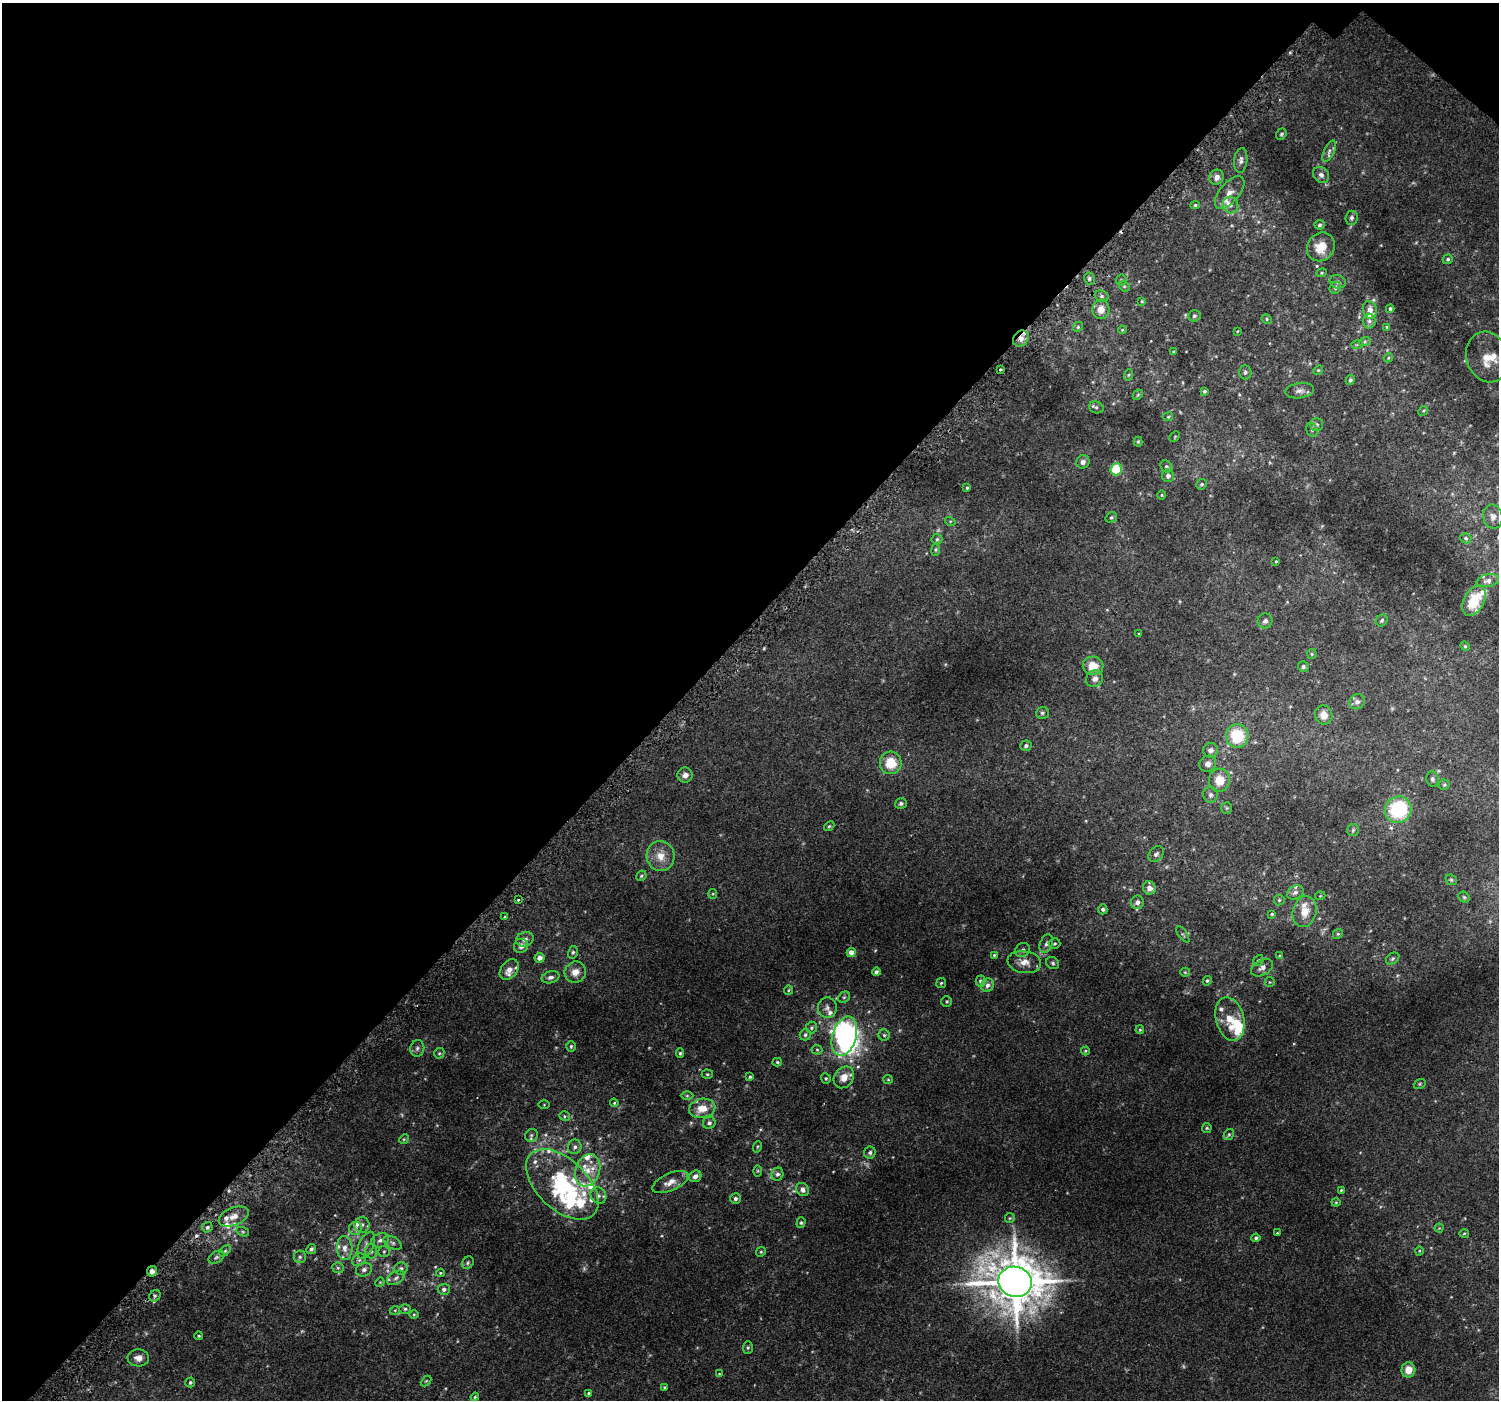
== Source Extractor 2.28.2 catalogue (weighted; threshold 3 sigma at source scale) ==
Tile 2 of 4 x 4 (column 2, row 1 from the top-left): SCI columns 1549-3045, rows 4492-5889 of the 6103 x 6117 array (HDU 1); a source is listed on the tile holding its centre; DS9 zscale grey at full resolution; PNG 1501 x 1402 px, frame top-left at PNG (2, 3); each listed source drawn as its Kron ellipse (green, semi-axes under 4 px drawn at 4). Shown black and unused: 46% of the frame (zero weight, under 2 of 3 exposures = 3% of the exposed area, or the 3 px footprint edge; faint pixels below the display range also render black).
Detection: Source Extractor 2.28.2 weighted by HDU 2 'WHT'; one run over the whole footprint, this tile lists its part. Background 0.017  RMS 0.0079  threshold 0.0354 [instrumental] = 3 sigma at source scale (4.5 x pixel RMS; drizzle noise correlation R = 1.50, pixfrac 1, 0.0396/0.0396 arcsec/px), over >= 5 px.
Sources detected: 274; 5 too faint to see at this stretch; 2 inside a brighter object's white glare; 2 cosmic-ray / hot-pixel residue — neither listed nor drawn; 34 inside a brighter listed object's ellipse — not listed separately; the other 231 listed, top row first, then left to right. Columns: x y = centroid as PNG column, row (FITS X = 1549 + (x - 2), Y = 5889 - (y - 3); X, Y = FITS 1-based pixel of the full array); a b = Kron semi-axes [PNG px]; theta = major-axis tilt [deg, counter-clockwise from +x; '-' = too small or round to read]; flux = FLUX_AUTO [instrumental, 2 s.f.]
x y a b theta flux
1281 134 6 5 - 1.1
1329 151 12 5 64 2.5
1241 160 12 6 83 3.2
1321 175 9 7 -44 2.9
1217 177 8 7 - 4.1
1230 192 19 9 50 6.9
1195 205 5 4 - 1
1231 205 8 7 - 2.9
1351 218 7 6 - 1.9
1320 225 5 4 - 1.3
1321 247 15 13 51 13
1448 259 5 4 - 1.2
1322 273 5 4 - 0.92
1089 278 6 5 - 1.6
1121 280 5 5 - 0.97
1338 282 8 6 -17 2.3
1124 286 6 4 -44 0.99
1335 288 6 5 - 1.7
1101 296 7 5 -16 1.6
1142 301 3 3 - 0.64
1101 309 9 8 - 6.1
1390 309 4 3 - 1.4
1370 310 9 6 -75 5.1
1194 316 6 5 - 1.3
1267 319 5 4 - 1.1
1369 321 7 6 - 2.4
1078 327 5 4 - 1.1
1387 327 4 4 - 0.89
1122 330 4 4 - 0.68
1238 331 4 2 - 0.51
1021 339 8 7 - 5.5
1365 341 6 4 19 1
1357 344 6 4 2 0.85
1174 352 3 3 - 0.65
1488 357 25 21 -72 17
1388 358 5 3 - 0.77
1000 370 3 3 - 4.3
1318 370 5 4 - 0.87
1245 372 7 6 - 1.8
1128 375 6 3 70 0.82
1350 380 5 4 - 1.5
1204 391 4 3 - 1.1
1299 391 14 7 8 3.7
1138 395 5 4 - 0.86
1096 407 7 6 - 1.5
1423 411 5 4 - 0.8
1168 417 5 4 - 0.82
1317 424 6 6 - 1.8
1312 430 7 5 -76 1.6
1175 437 6 3 45 0.72
1138 442 5 4 - 0.89
1083 462 7 6 - 2.9
1166 466 6 5 - 1.6
1116 469 6 5 - 38
1168 476 6 6 - 2.6
1202 484 5 5 - 1.4
967 488 4 3 - 1
1162 495 4 4 - 0.73
1493 517 12 9 -77 4.7
1111 518 6 5 - 1.2
950 521 5 3 - 0.74
1466 538 6 5 - 1.4
937 539 5 5 - 1.2
936 550 6 3 82 0.84
1276 561 3 3 - 0.69
1488 581 11 6 12 2.8
1474 601 16 10 62 19
1382 620 6 5 - 1.3
1265 621 7 7 - 2.4
1139 634 3 3 - 0.75
1465 646 5 4 - 0.75
1312 654 5 4 - 0.86
1093 666 10 9 - 9.7
1303 667 5 5 - 1.4
1095 679 9 8 - 3.5
1357 702 8 7 - 2.6
1042 713 6 6 - 1.5
1324 715 9 8 - 5.7
1237 736 12 11 - 29
1026 746 6 5 - 1.8
1211 750 7 7 - 3.3
891 763 11 11 - 16
1208 764 8 7 - 3.8
685 775 8 7 - 3.4
1432 779 7 6 - 1.9
1219 780 11 10 - 12
1444 785 5 5 - 1.2
1210 795 8 7 - 2.4
901 804 6 5 - 1.5
1227 808 5 5 - 1
1398 810 14 13 - 51
829 826 6 4 41 0.93
1353 830 6 6 - 1.3
1156 854 9 6 46 2.3
661 856 15 14 - 9.8
641 876 5 4 - 1.2
1451 880 6 5 - 1.1
1149 888 7 6 - 4.7
1295 892 9 6 30 2.6
713 894 5 4 - 0.79
1320 896 5 3 - 0.56
1464 897 6 5 - 1
518 900 3 2 - 1.8
1279 900 5 5 - 1.1
1137 902 7 6 - 3.5
1103 909 5 4 - 1.7
1305 911 15 12 75 10
1272 914 4 4 - 0.83
504 917 2 2 - 0.93
1183 934 9 2 -54 0.84
1338 934 5 4 - 0.9
525 939 9 7 19 3.1
1046 944 9 6 68 2.5
1055 944 6 5 - 1.2
521 946 7 7 - 3.1
1023 950 7 6 - 2.1
573 952 6 5 - 1.2
851 952 4 4 - 5.1
994 955 4 3 - 0.78
1280 956 4 3 - 1.1
540 958 5 5 - 4.4
1393 959 7 5 35 1.3
1258 960 6 4 49 1.2
1024 962 17 11 -8 7
1053 963 7 5 -37 1.4
1262 968 12 7 28 3.5
509 970 11 8 52 5.8
575 972 11 10 - 6
876 972 4 4 - 1.6
1185 972 5 4 - 0.74
550 977 9 6 14 2.5
981 981 5 5 - 1.6
1207 981 5 4 - 1
1270 982 5 4 - 0.74
941 983 5 4 - 0.94
987 985 7 6 - 2.8
788 990 5 4 - 0.79
844 997 6 5 - 1.2
947 1001 5 5 - 1.1
827 1008 10 9 - 3.4
1230 1019 22 14 -75 16
812 1028 6 5 - 1.5
1140 1030 4 3 - 0.88
805 1035 6 5 - 1.6
884 1035 5 5 - 1.3
844 1036 20 12 74 100
571 1046 5 4 - 1.1
417 1048 8 7 - 2.2
817 1050 5 5 - 0.92
1085 1051 4 4 - 0.74
439 1053 5 5 - 1.1
680 1053 5 4 - 1.1
777 1062 4 4 - 0.95
707 1074 5 4 - 0.99
750 1077 4 4 - 1.1
844 1077 12 9 55 8
826 1078 5 4 - 1.1
888 1079 5 4 - 0.81
1420 1084 6 4 21 0.91
687 1096 6 4 0 1.1
614 1103 4 4 - 0.74
544 1105 5 3 - 0.62
702 1108 13 9 11 11
565 1116 5 4 - 1
709 1123 6 6 - 2.3
1207 1128 5 5 - 0.92
1229 1134 6 4 54 1.1
531 1135 7 6 - 1.7
404 1139 5 4 - 0.82
575 1147 7 6 - 2.2
757 1147 6 3 71 0.89
870 1152 6 5 - 1.7
588 1170 16 12 70 12
758 1171 6 4 90 0.76
777 1174 6 6 - 2
695 1176 6 5 - 2.8
670 1182 19 8 23 6.7
562 1184 44 25 -44 69
803 1190 7 6 - 3.6
1341 1190 4 3 - 0.83
598 1195 8 7 - 2.8
735 1199 5 5 - 1.8
1336 1202 4 4 - 0.74
234 1217 15 9 21 6.5
1010 1218 5 5 - 0.86
801 1223 5 4 - 1.1
362 1225 8 7 - 2.8
207 1227 5 5 - 1.5
355 1228 6 6 - 2.1
1439 1228 4 4 - 0.59
243 1232 6 4 -18 1.1
1277 1233 3 2 - 0.61
1464 1233 5 3 - 0.6
1256 1238 4 4 - 1.5
380 1240 9 6 25 2.7
393 1243 10 6 -29 2.1
366 1245 14 7 67 4
345 1248 12 8 -87 4.7
311 1249 5 4 - 1.8
225 1251 7 4 46 1.1
371 1251 7 6 - 1.9
1419 1251 4 3 - 0.61
384 1252 6 5 - 1.2
761 1252 5 4 - 0.89
216 1257 8 5 31 1.6
300 1257 6 6 - 1.7
359 1260 7 6 - 1.7
468 1263 7 5 51 1.3
338 1268 6 5 - 1.3
401 1268 6 6 - 1.7
364 1270 8 6 22 2.3
152 1271 5 4 - 4.7
440 1273 4 3 - 0.76
396 1278 10 6 31 2.4
380 1282 5 3 - 0.65
1015 1282 17 15 -19 3300
444 1289 6 5 - 2.3
155 1296 6 5 - 1.6
405 1309 6 5 - 1.3
395 1310 5 3 - 0.72
414 1314 5 3 - 0.67
199 1336 4 3 - 0.87
748 1348 6 5 - 1.1
138 1358 11 8 -2 4.5
1408 1370 7 7 - 7.2
719 1374 4 3 - 0.52
426 1381 6 4 44 0.78
190 1382 5 5 - 1.4
664 1387 3 3 - 0.77
589 1393 4 4 - 1.1
475 1397 4 3 - 0.72
Overlapping masked pixels (flux is a lower limit): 2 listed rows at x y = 1021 339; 152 1271
Isophote crosses this tile's border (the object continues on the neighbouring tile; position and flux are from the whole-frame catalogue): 1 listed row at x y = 1474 601